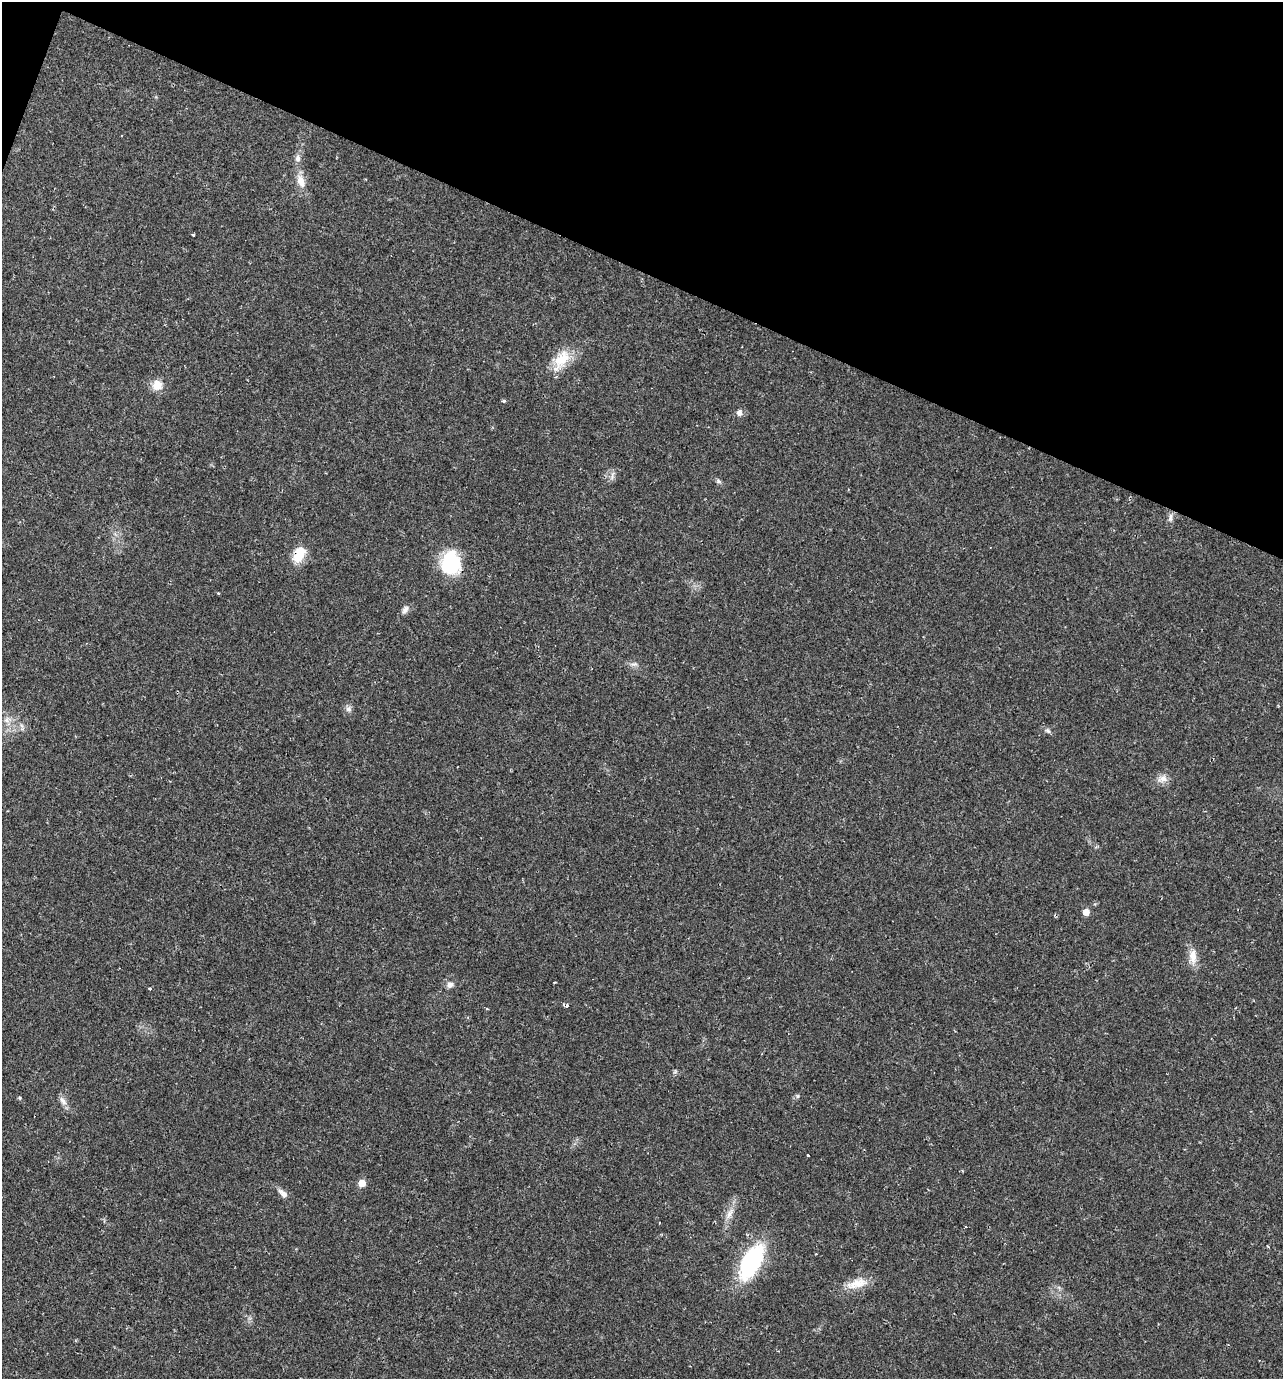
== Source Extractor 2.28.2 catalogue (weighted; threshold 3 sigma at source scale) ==
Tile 2 of 4 x 4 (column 2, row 1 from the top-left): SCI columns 1548-2828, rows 4133-5509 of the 5523 x 5509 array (HDU 1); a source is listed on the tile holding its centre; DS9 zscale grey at full resolution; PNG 1285 x 1381 px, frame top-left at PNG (2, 2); no overlay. Shown black and unused: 20% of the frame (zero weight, under 2 of 3 exposures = <1% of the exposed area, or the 3 px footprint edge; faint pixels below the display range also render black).
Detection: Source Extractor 2.28.2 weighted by HDU 2 'WHT'; one run over the whole footprint, this tile lists its part. Background 0.0291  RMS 0.0039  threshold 0.0177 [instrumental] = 3 sigma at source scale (4.5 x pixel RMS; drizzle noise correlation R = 1.50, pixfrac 1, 0.05/0.05 arcsec/px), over >= 5 px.
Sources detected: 37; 1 cosmic-ray / hot-pixel residue — not listed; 1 inside a brighter listed object's ellipse — not listed separately; the other 35 listed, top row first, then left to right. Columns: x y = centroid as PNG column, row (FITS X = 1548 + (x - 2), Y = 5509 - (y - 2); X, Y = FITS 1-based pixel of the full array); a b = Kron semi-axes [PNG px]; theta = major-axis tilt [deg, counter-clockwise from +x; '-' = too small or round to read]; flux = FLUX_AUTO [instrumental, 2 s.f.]
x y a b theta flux
297 158 9 7 76 1.6
301 181 19 10 -74 4.6
193 235 3 2 - 0.45
561 359 32 16 56 10
157 385 13 13 - 4.2
503 401 5 4 - 0.6
739 413 6 6 - 1.8
719 481 7 5 -46 0.82
1170 518 13 6 81 1.5
299 556 18 13 75 7.7
451 563 26 22 -82 23
218 593 4 3 - 0.35
405 610 11 7 56 1.7
634 664 9 6 7 1.3
348 709 8 7 - 1.5
6 720 8 6 -36 1.5
22 726 7 4 -71 0.85
1048 731 9 5 -37 0.98
1162 779 14 9 9 2.7
1086 912 6 5 - 3.4
1193 956 21 9 -89 4.4
554 982 3 2 - 0.43
450 985 9 7 23 1.7
150 989 4 2 - 0.33
567 1006 5 4 - 1
798 1096 5 5 - 0.63
20 1098 5 3 - 0.4
63 1101 14 7 -54 2.1
808 1155 3 2 - 0.82
362 1183 6 6 - 4.9
283 1194 14 7 -43 2.2
730 1213 18 6 60 3.1
1268 1246 4 2 - 0.36
751 1263 44 21 62 35
857 1283 32 12 14 6.7